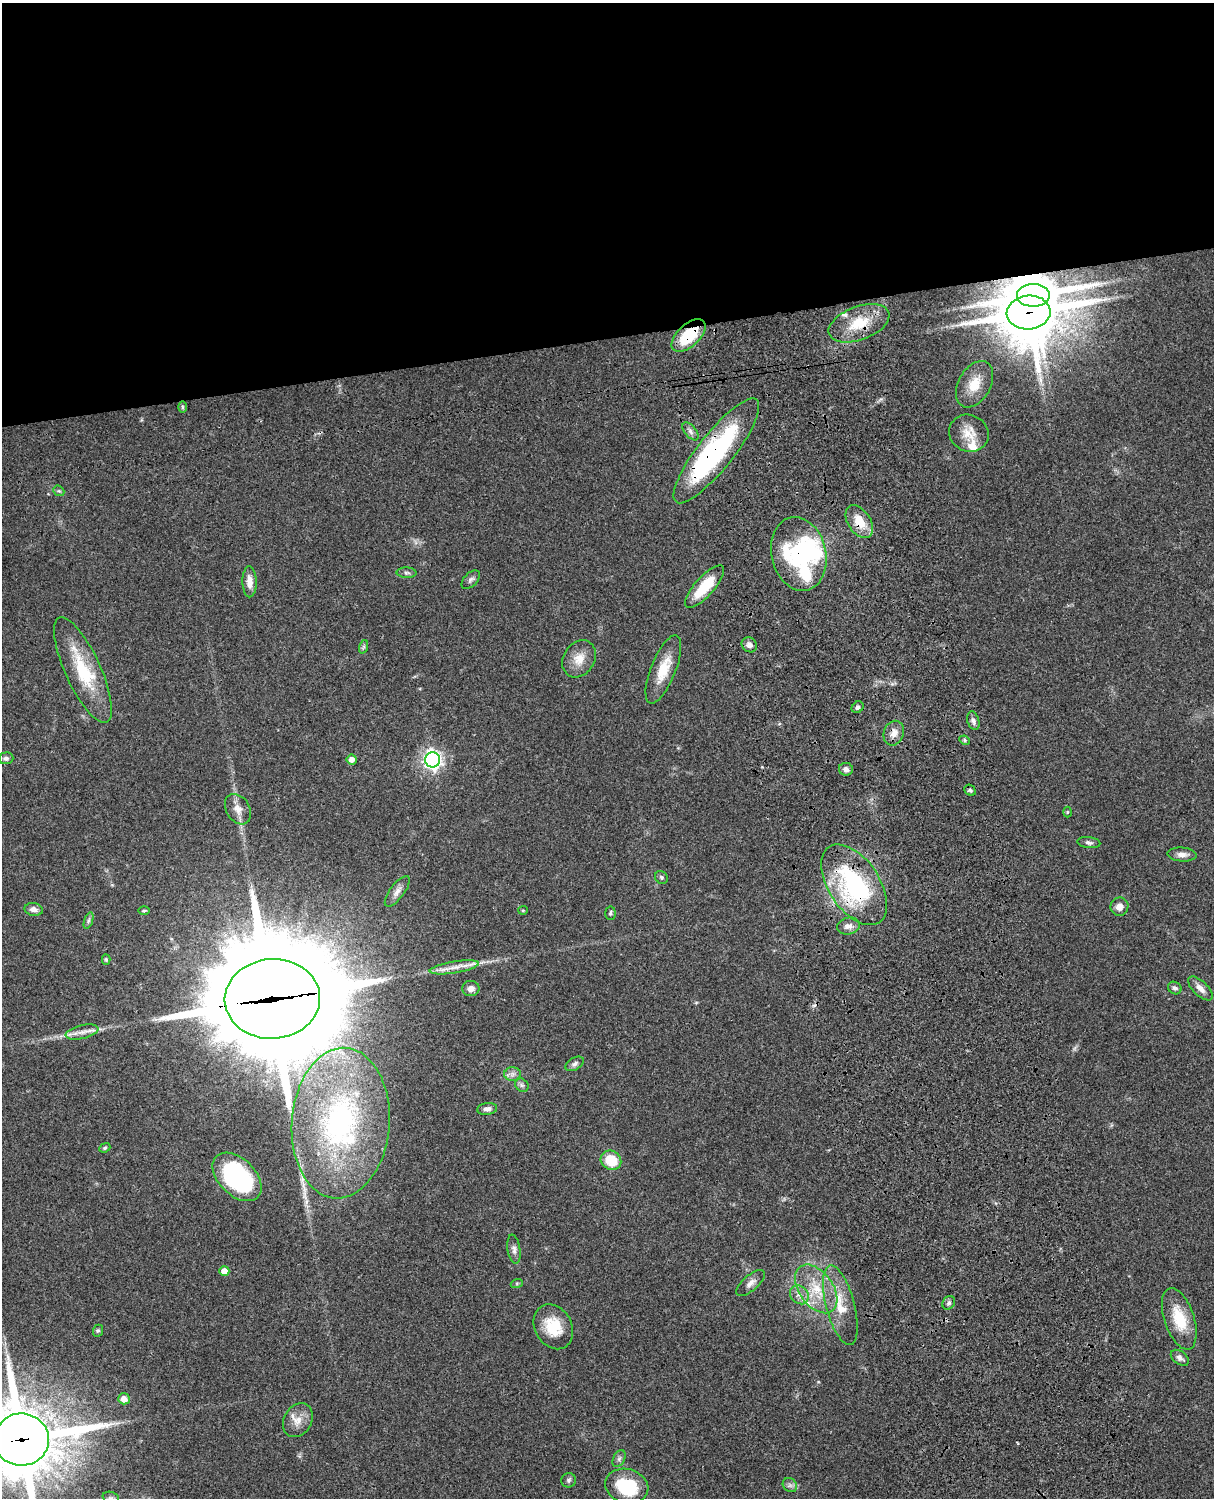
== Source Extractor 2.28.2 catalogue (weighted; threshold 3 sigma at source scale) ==
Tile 2 of 4 x 3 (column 2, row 1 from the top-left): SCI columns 1334-2545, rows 3268-4763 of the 5089 x 4927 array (HDU 1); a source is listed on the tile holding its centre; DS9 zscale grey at full resolution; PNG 1216 x 1500 px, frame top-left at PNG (2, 3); each listed source drawn as its Kron ellipse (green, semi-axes under 4 px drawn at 4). Shown black and unused: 23% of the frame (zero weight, under 3 of 4 exposures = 6% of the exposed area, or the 3 px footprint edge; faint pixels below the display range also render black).
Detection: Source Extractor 2.28.2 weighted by HDU 2 'WHT'; one run over the whole footprint, this tile lists its part. Background 0.081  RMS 0.0059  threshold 0.0264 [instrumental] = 3 sigma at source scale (4.5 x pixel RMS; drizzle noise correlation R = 1.50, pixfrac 1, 0.05/0.05 arcsec/px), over >= 5 px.
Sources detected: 91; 3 inside a brighter object's white glare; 1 cosmic-ray / hot-pixel residue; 1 long thin detection or spike segment (spike, bleed or trail) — neither listed nor drawn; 7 inside a brighter listed object's ellipse — not listed separately; the other 79 listed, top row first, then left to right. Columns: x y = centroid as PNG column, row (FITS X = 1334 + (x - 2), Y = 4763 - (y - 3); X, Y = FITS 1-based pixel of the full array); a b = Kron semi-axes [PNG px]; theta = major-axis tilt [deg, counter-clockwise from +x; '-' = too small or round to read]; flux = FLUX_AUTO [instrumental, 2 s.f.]
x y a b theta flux
1033 295 16 11 1 2300
1029 313 22 17 5 3400
859 323 32 16 20 19
689 336 21 11 43 25
975 384 25 16 60 13
182 407 6 4 -89 0.79
691 431 10 5 -50 2.1
969 433 20 18 -26 9.9
716 451 65 18 52 87
59 491 6 4 -41 0.87
859 522 18 11 -56 11
799 554 37 27 -77 46
407 573 10 5 -2 1.5
471 580 11 6 45 1.8
249 582 15 7 -88 5.3
705 587 27 9 48 20
749 645 8 7 - 2.4
363 647 7 4 71 1.2
579 659 20 15 58 8.7
663 669 36 12 68 15
83 670 57 17 -65 31
858 707 6 5 - 1.6
973 721 9 6 -74 2.2
894 733 12 10 68 4.6
965 740 5 4 - 0.98
6 758 7 6 - 1.5
352 759 5 5 - 3.4
433 760 7 7 - 280
846 769 7 6 - 2.2
970 790 6 5 - 0.95
238 809 16 11 -58 5.6
1067 812 5 3 - 0.53
1089 843 11 5 -7 1.6
1182 854 14 7 -3 3.3
661 877 7 6 - 1.1
854 885 45 25 -56 75
397 891 18 7 53 3.7
1119 907 9 9 - 4.3
34 909 9 6 -12 2.9
523 910 5 4 - 0.68
144 911 5 3 - 0.65
610 913 7 5 -85 1.1
88 921 8 4 71 1.1
848 926 11 8 13 3.5
106 959 5 4 - 0.91
454 967 25 6 9 6
471 988 9 7 1 3.2
1175 988 7 6 - 1.6
1200 988 15 7 -44 3.9
272 999 48 40 3 17000
82 1032 17 7 13 4.2
575 1064 10 6 31 1.8
513 1074 8 7 - 2
522 1085 7 6 - 1.4
487 1109 10 6 8 2.5
341 1123 75 49 86 120
105 1148 6 4 23 0.84
611 1160 11 9 -33 15
237 1177 29 18 -44 64
514 1249 15 6 -81 2.5
224 1271 5 4 - 5.3
517 1283 6 4 19 0.74
750 1283 18 7 42 3.5
816 1289 27 17 -54 19
799 1295 10 8 -45 3.6
949 1303 7 6 - 1.4
840 1305 41 14 -75 18
1179 1319 32 15 -72 19
553 1327 23 18 -61 16
98 1331 6 5 - 0.88
1180 1358 10 6 -36 2.4
124 1399 6 5 - 5.6
298 1420 18 14 60 7
21 1440 28 26 -1 4700
619 1459 9 6 63 1.6
569 1480 7 7 - 1.5
790 1485 8 6 -44 1.7
627 1486 22 17 -17 32
111 1498 8 5 -17 1.4
Overlapping masked pixels (flux is a lower limit): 11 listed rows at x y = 1033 295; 1029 313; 859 323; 689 336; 716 451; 859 522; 799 554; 894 733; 854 885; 272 999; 21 1440
Isophote crosses this tile's border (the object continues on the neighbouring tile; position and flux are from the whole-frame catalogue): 2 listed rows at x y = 21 1440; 111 1498